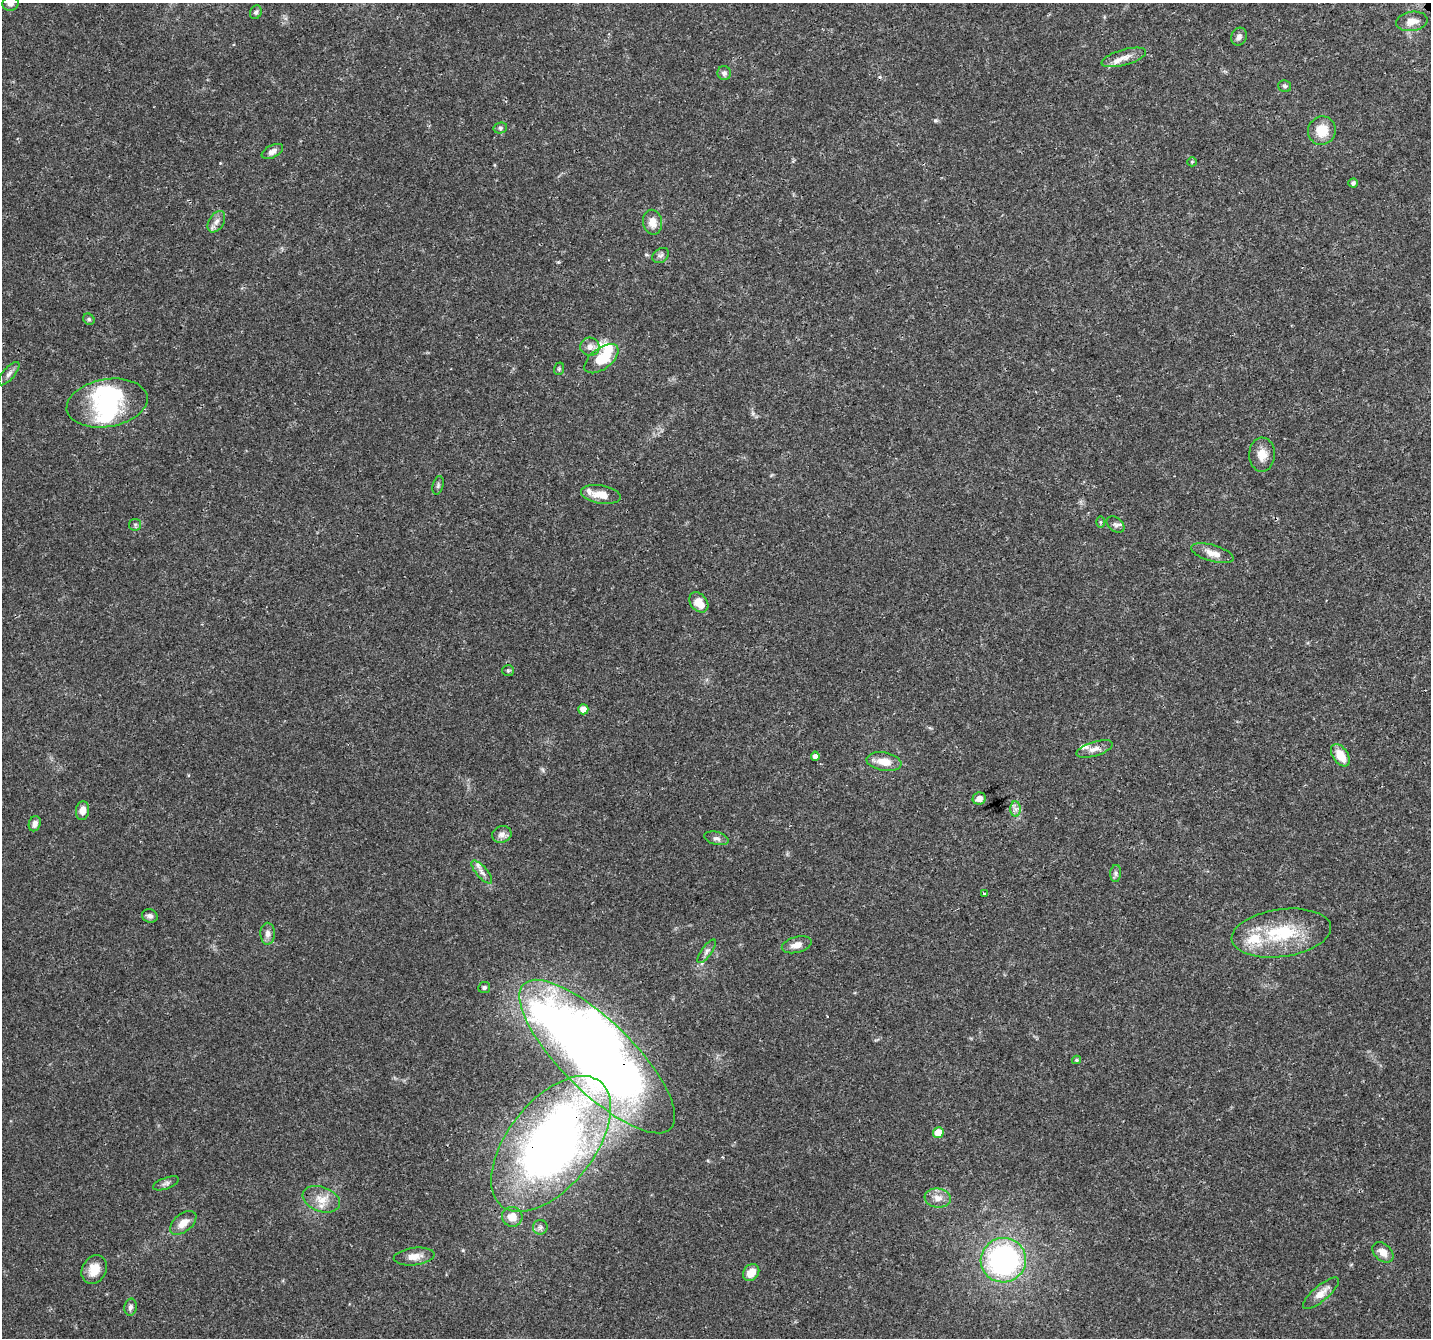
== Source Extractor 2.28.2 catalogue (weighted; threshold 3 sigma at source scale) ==
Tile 10 of 4 x 4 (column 2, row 3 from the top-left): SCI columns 1435-2863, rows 1436-2771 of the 5728 x 5603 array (HDU 1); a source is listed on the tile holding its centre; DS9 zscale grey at full resolution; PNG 1433 x 1340 px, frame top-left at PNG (2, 3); each listed source drawn as its Kron ellipse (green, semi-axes under 4 px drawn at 4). Shown black and unused: <1% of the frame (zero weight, under 3 of 4 exposures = <1% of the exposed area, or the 3 px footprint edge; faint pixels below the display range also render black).
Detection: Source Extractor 2.28.2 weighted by HDU 2 'WHT'; one run over the whole footprint, this tile lists its part. Background 0.0255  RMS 0.0019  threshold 0.00867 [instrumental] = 3 sigma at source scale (4.5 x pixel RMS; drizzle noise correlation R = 1.50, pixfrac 1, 0.0396/0.0396 arcsec/px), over >= 5 px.
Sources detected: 76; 5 inside a brighter object's white glare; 1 cosmic-ray / hot-pixel residue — neither listed nor drawn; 3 inside a brighter listed object's ellipse — not listed separately; the other 67 listed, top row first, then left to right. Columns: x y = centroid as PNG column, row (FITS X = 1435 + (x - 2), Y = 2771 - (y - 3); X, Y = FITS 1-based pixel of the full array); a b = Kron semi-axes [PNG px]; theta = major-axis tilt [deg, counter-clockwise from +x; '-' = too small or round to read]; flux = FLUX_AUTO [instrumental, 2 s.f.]
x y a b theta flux
10 4 8 7 - 0.75
256 12 7 5 68 0.49
1412 21 16 9 9 2.1
1239 37 9 7 67 0.75
1124 57 23 8 16 2
724 73 7 6 - 0.66
1285 86 6 5 - 0.42
500 128 7 5 13 0.37
1322 131 14 13 - 4
272 151 11 6 26 1
1192 162 5 4 - 0.21
1353 183 5 4 - 0.47
216 222 12 7 58 1.1
652 222 12 9 -80 1.9
661 256 9 7 36 0.57
89 319 6 5 - 0.33
590 347 9 9 - 1.2
601 359 20 10 37 5.7
559 369 6 5 - 0.26
9 374 14 6 50 0.88
107 403 41 24 10 14
1262 455 17 13 88 2.2
438 485 9 5 75 0.43
601 494 20 9 -9 2.8
1100 522 6 4 -89 0.24
1115 524 10 7 -39 0.65
135 525 6 6 - 0.38
1212 553 22 8 -16 2.1
699 602 11 8 -50 3
508 671 6 5 - 0.32
583 709 5 5 - 1.6
1094 749 19 7 17 1.5
1340 755 12 7 -56 3.2
815 756 5 4 - 0.95
884 762 17 9 -10 2.7
979 799 6 6 - 1.1
1016 809 8 5 -89 0.7
83 811 9 6 83 1.5
35 824 8 5 71 1
502 834 10 8 18 1.1
716 838 12 6 -14 0.78
482 872 14 5 -49 1
1116 873 8 5 85 0.51
984 893 4 3 - 0.31
150 916 8 6 -17 0.61
1281 933 50 24 8 13
268 934 11 7 -89 1
797 945 15 8 15 1.6
707 951 14 5 54 0.79
484 987 6 5 - 0.46
597 1057 103 35 -44 290
1076 1060 4 3 - 0.28
938 1133 5 5 - 3.1
551 1144 79 43 52 140
166 1183 13 5 20 0.68
938 1198 13 9 -7 1.7
321 1199 19 12 -20 2.9
512 1217 10 10 - 2.3
183 1223 15 9 39 2.1
540 1227 7 7 - 0.58
1383 1252 12 8 -43 1.7
414 1256 20 8 6 1.9
1003 1260 23 22 - 45
94 1269 15 12 62 2.9
751 1272 9 7 51 2.3
1321 1293 22 7 40 2.1
130 1307 8 6 79 0.65
Overlapping masked pixels (flux is a lower limit): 2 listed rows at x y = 597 1057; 551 1144
Isophote crosses this tile's border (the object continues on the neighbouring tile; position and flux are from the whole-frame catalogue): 1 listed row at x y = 10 4